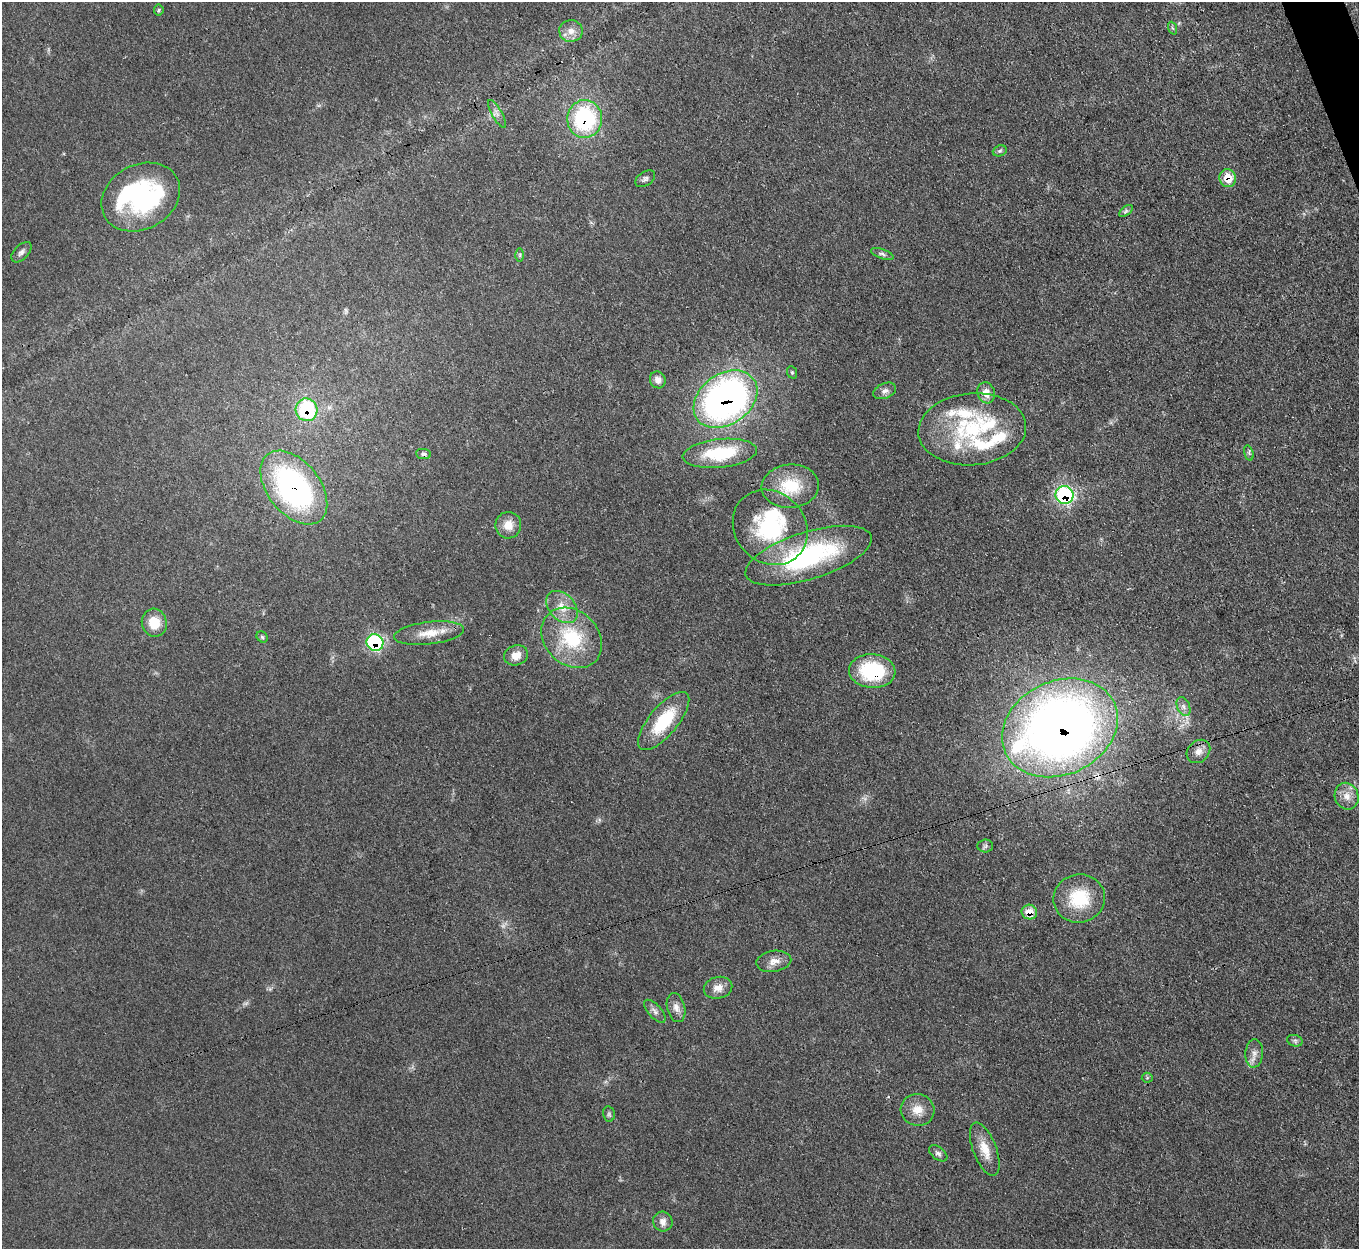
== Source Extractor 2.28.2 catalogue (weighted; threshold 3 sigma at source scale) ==
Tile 10 of 4 x 4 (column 2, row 3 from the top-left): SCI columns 1359-2715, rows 1527-2773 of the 5432 x 5415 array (HDU 1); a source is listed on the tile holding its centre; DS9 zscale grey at full resolution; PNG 1361 x 1251 px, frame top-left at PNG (2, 2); each listed source drawn as its Kron ellipse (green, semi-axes under 4 px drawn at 4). Shown black and unused: <1% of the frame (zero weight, under 3 of 4 exposures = <1% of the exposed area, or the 3 px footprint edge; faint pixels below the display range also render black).
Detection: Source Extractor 2.28.2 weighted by HDU 2 'WHT'; one run over the whole footprint, this tile lists its part. Background 0.0638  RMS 0.0063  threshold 0.0284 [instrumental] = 3 sigma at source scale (4.5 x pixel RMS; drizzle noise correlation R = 1.50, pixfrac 1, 0.05/0.05 arcsec/px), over >= 5 px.
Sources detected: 68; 2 too faint to see at this stretch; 2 inside a brighter object's white glare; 1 cosmic-ray / hot-pixel residue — neither listed nor drawn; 6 inside a brighter listed object's ellipse — not listed separately; the other 57 listed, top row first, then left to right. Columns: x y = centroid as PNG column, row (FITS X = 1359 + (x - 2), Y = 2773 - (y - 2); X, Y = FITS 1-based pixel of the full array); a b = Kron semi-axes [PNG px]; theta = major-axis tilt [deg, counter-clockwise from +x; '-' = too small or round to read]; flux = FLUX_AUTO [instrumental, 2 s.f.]
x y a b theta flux
159 10 5 5 - 0.9
1172 28 7 4 -69 1.1
571 31 12 11 - 5.5
497 114 15 5 -60 2.7
585 119 19 17 88 70
1000 151 7 5 21 1.2
1228 178 9 8 - 13
645 179 11 7 34 2.1
141 197 41 32 28 98
1126 211 8 4 38 1.4
21 252 12 7 45 2.6
882 254 12 4 -19 1.8
520 255 6 4 -90 1.1
792 372 6 5 - 0.94
658 380 8 7 - 3.9
885 391 12 7 23 3
986 393 10 8 -73 6.2
725 399 35 25 35 280
306 410 11 10 - 47
972 429 54 36 4 65
720 453 37 14 6 35
1249 453 8 4 -74 1.1
424 454 7 5 -7 1.8
790 486 29 22 4 24
294 488 42 26 -51 150
1065 495 9 8 - 95
508 525 13 13 - 7.8
770 527 40 35 -46 62
808 556 66 23 17 100
562 607 18 13 -47 9.6
154 623 14 12 -73 13
429 633 35 11 7 13
262 637 6 5 - 1.1
572 638 33 27 -45 40
375 643 8 8 - 73
516 655 12 10 19 6.4
872 671 23 17 -4 50
1183 707 10 6 -68 2.6
664 721 36 14 50 33
1060 728 60 46 25 580
1198 751 13 10 44 5.1
1347 796 14 11 -69 6.5
985 846 8 6 3 1.6
1079 898 26 24 14 31
1029 912 8 7 - 9.8
774 961 17 10 10 6.1
718 988 14 11 13 6
676 1007 15 9 -76 4.8
655 1011 14 6 -47 2.9
1295 1041 8 5 -17 1.5
1254 1053 14 9 86 4.4
1147 1078 5 5 - 0.91
917 1110 17 16 - 9
609 1114 8 5 -78 1.5
985 1149 28 11 -69 11
938 1153 10 6 -38 2.3
663 1221 10 9 - 4.3
Overlapping masked pixels (flux is a lower limit): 10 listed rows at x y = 585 119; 1228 178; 725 399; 306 410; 294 488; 1065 495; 375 643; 872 671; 1060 728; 1029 912